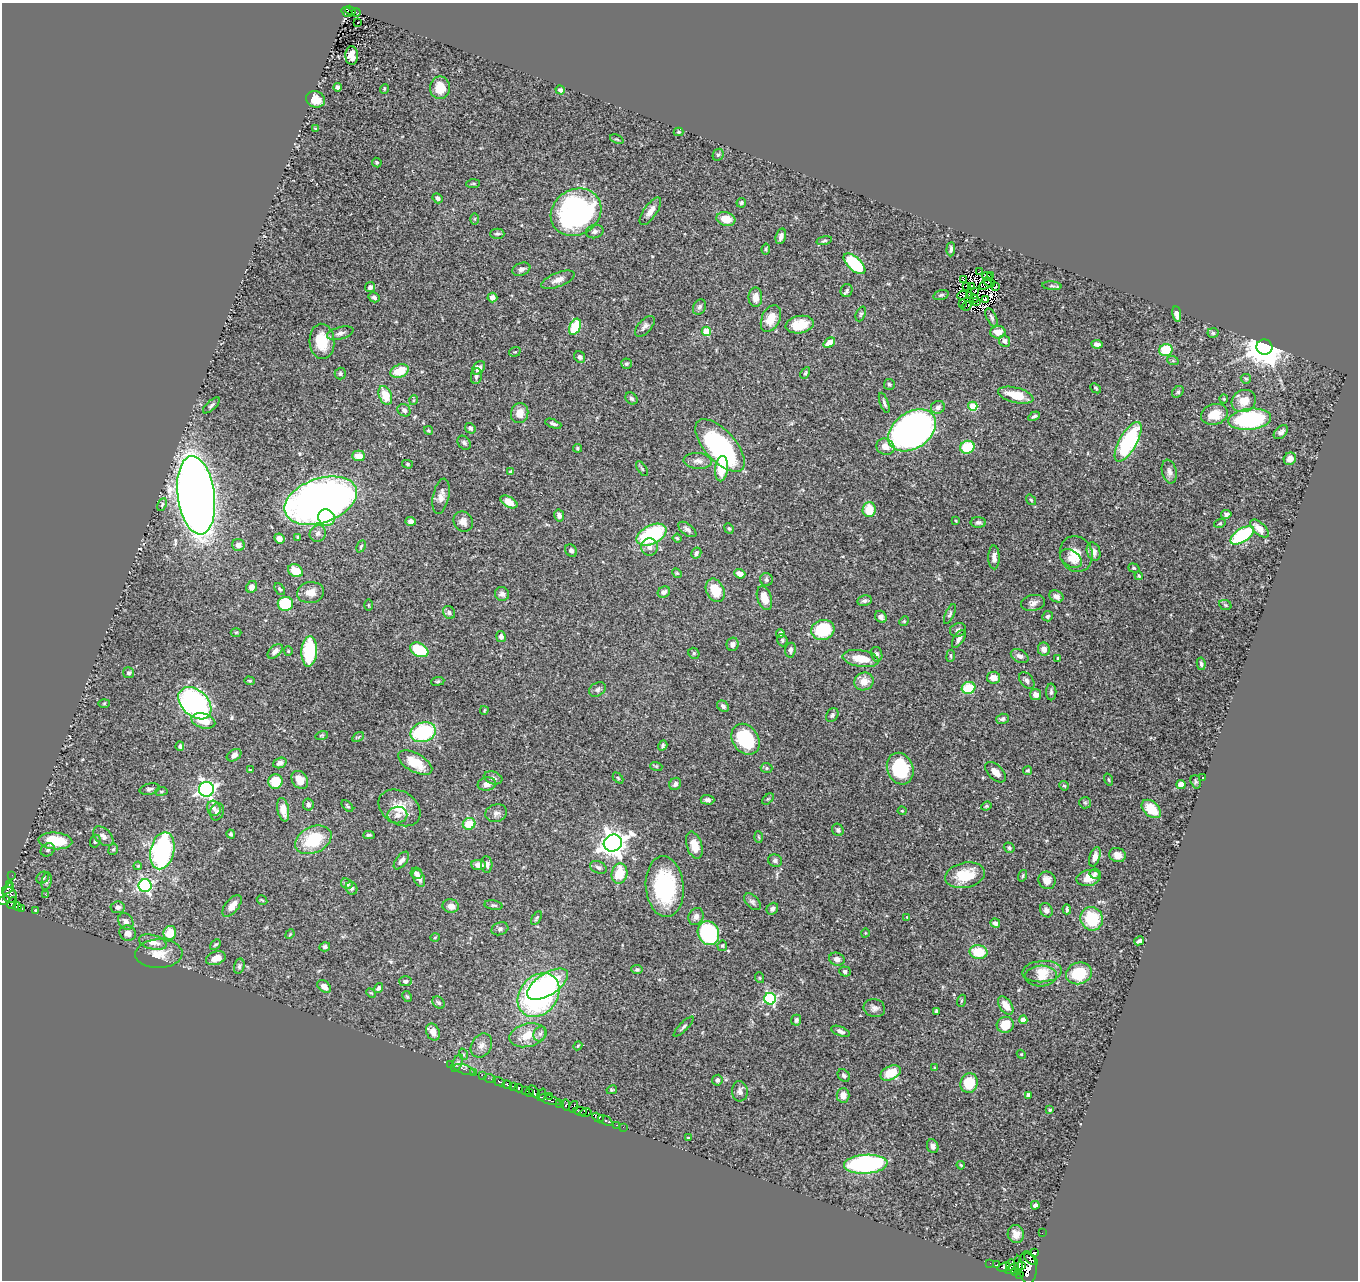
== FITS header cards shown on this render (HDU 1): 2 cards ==
NAXIS1  =                 1356
NAXIS2  =                 1278

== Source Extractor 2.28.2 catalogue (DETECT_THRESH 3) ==
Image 1356 x 1278 px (HDU 1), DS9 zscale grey, 1 PNG px = 1 image px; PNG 1360 x 1282 px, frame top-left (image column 1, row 1278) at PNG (2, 3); each listed source drawn as its Kron ellipse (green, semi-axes under 4 px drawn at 4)
Background 0.445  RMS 0.022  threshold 0.0655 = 3 sigma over >= 5 px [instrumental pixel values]
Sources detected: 428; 6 with non-positive FLUX_AUTO (blend fragments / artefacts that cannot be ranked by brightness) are neither listed nor drawn; the other 422 listed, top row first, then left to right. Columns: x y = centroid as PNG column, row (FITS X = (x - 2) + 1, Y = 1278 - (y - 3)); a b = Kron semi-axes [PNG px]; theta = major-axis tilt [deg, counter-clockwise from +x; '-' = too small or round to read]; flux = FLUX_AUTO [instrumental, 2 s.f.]
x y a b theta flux
350 10 5 2 - 4.3
347 12 6 4 -36 11
356 12 4 3 - 5.2
358 22 2 2 - 1.2
352 55 9 6 -87 13
338 87 4 4 - 5.8
440 88 11 10 - 22
384 89 5 3 - 1.3
560 90 5 4 - 3.4
315 99 9 8 - 15
315 129 3 2 - 1.3
679 132 5 4 - 1.8
617 139 7 3 -22 1.7
718 155 6 5 - 2.5
377 163 5 4 - 2.4
473 184 7 3 4 1.7
437 198 5 4 - 4.9
741 203 5 4 - 2.5
650 211 16 6 55 11
576 212 26 22 32 310
475 219 6 4 -90 1.4
726 219 9 6 -16 23
595 232 9 6 14 4.9
497 234 7 5 0 2.7
781 236 8 5 74 5.6
824 241 8 4 12 2.1
766 249 5 4 - 2.1
951 249 7 3 86 3.7
855 264 13 6 -43 94
521 269 9 6 20 6.1
980 272 4 2 - 2.1
990 275 3 3 - 1.2
987 276 5 3 - 3.2
963 279 3 2 - 0.65
558 280 17 7 22 11
989 282 6 2 -25 2.4
985 285 7 3 26 0.39
967 286 3 2 - 1.6
971 286 3 2 - 0.79
1052 286 9 3 -5 2.8
370 287 5 4 - 4.6
995 287 4 2 - 1.2
847 291 6 6 - 3.2
974 292 3 2 - 0.76
941 295 8 4 15 2.5
962 295 5 2 - 0.13
969 296 3 2 - 1.8
374 297 5 4 - 4.5
755 297 10 7 88 12
492 298 5 5 - 6.5
974 299 4 2 - 1.1
985 300 3 2 - 1.6
977 302 2 2 - 1
963 303 2 2 - 2.6
966 306 5 2 - 1.8
699 307 8 6 65 4
861 314 8 4 68 2.9
1177 314 8 4 -81 9.7
992 317 10 5 -63 3.6
771 318 14 9 65 23
800 325 14 8 11 33
645 326 12 6 48 6.2
575 327 8 5 67 66
706 331 4 4 - 56
998 332 7 6 - 15
340 333 14 6 15 6.4
1213 333 5 4 - 2.6
322 341 17 12 -86 36
1004 341 6 5 - 5.2
829 343 6 4 37 15
1097 344 5 4 - 6.3
1264 347 8 7 - 4000
1166 350 7 6 - 52
515 352 6 4 19 2.1
580 357 6 5 - 4.7
1173 361 6 4 -18 1.8
626 364 5 5 - 2.7
479 368 7 5 48 6.8
399 371 9 6 21 29
805 373 6 4 61 2
340 374 6 5 - 3
476 376 8 5 83 4
1246 379 5 5 - 1.8
889 384 5 5 - 3.2
1096 388 6 4 -42 2
1178 392 6 5 - 2.9
385 395 10 6 -68 29
1016 395 18 7 -14 31
631 399 7 5 -44 3.8
1224 399 4 4 - 1.6
414 400 5 3 - 1.4
1244 401 12 11 - 21
884 403 10 3 -69 3.4
211 405 10 4 42 3.6
973 406 5 4 - 52
938 407 7 6 - 6.8
404 410 7 6 - 5.1
520 413 10 8 74 14
1214 414 13 10 16 26
1034 416 6 4 31 2.8
1250 419 21 10 6 190
553 424 8 3 -21 3.2
470 428 5 5 - 3.5
428 430 4 4 - 2
912 430 26 18 34 680
1281 432 8 5 43 5.3
1128 442 22 8 60 160
464 443 8 5 -51 3.5
720 446 33 15 -47 240
885 447 9 8 - 13
967 447 7 6 - 53
578 448 4 4 - 2
359 456 6 5 - 16
1290 459 6 6 - 10
698 461 14 8 -4 8.4
407 464 5 4 - 2.1
642 469 8 3 -57 2.1
721 469 12 6 84 38
511 472 4 3 - 2.8
1169 472 12 7 -77 7.5
196 495 39 18 -82 2000
441 496 18 8 78 11
1031 500 5 3 - 1.8
321 501 38 22 19 1200
509 502 9 5 -29 15
162 504 7 4 64 2.3
869 509 7 6 - 32
1226 514 5 4 - 3.9
559 515 6 5 - 4.4
327 518 8 8 - 37
411 521 5 4 - 4.8
956 521 3 2 - 1.5
463 522 10 9 - 9.1
978 522 7 5 -1 4.1
1220 523 6 4 17 2
729 528 5 4 - 1.9
687 529 10 5 -37 4.8
1259 529 11 6 -43 15
318 533 8 8 - 5.5
651 535 16 9 26 140
1242 535 13 6 33 120
298 537 4 3 - 2.4
677 538 4 4 - 1.9
279 539 5 5 - 8.8
238 545 6 6 - 9.6
361 546 6 3 64 2
650 547 8 8 - 6.7
571 551 7 5 -57 4.2
1094 552 9 6 -72 8.6
696 553 6 5 - 4.1
1076 554 18 16 -68 26
994 557 12 5 -89 8.3
1071 559 12 8 -35 11
1134 568 6 4 -20 2
296 571 8 6 -31 31
677 573 5 4 - 1.8
740 574 6 4 -20 8.8
1139 576 4 4 - 2
766 580 6 6 - 3.7
252 587 6 5 - 8.7
280 589 6 4 -51 2.4
715 590 12 9 -65 32
664 592 6 5 - 5.7
310 593 13 10 10 14
502 594 7 6 - 5.4
1056 596 7 5 -26 8.2
764 598 12 7 -71 20
864 601 7 5 12 3.9
1033 603 12 8 12 7.2
285 604 7 7 - 81
368 605 5 3 - 1.6
1225 605 6 5 - 1.9
449 612 7 5 -54 4.1
950 614 10 4 66 3.1
1047 616 5 5 - 3.7
881 617 6 5 - 5.2
904 621 5 4 - 1.8
823 630 12 10 17 77
958 630 8 6 22 4.5
236 632 5 3 - 1.4
780 633 4 4 - 4.8
501 637 5 4 - 5
959 639 10 5 58 5.5
782 640 6 5 - 2.9
733 644 6 6 - 5.2
1044 649 6 6 - 9.2
419 650 9 6 -29 52
790 650 7 5 82 4.3
275 651 9 5 43 6.7
288 651 4 4 - 1.5
309 651 15 8 86 90
694 653 6 5 - 2.4
876 654 7 5 -75 4.4
951 656 6 3 83 1.6
1020 656 9 6 -29 6.7
861 658 18 8 -9 28
1058 658 4 3 - 1.9
1201 664 6 4 -80 2.7
129 673 5 5 - 2.8
993 678 6 6 - 13
249 681 5 4 - 2.1
438 681 7 4 6 2.1
864 681 10 8 25 16
1027 681 9 6 -51 5
968 688 7 6 - 49
597 689 9 6 32 4.5
1051 692 8 5 -90 3.8
1036 695 5 5 - 8.9
104 703 5 3 - 1.4
195 703 19 13 -44 340
723 706 6 5 - 4.6
484 710 4 3 - 1.5
832 715 7 5 59 3.7
1002 719 6 5 - 4
203 721 12 7 -16 24
423 732 13 9 17 130
322 735 6 4 18 1.8
358 737 6 4 34 1.9
746 739 16 12 -56 96
663 745 5 4 - 2.4
180 746 5 4 - 3
234 755 8 5 32 6.7
280 763 7 5 21 5.5
415 763 19 9 -29 36
656 766 6 4 -18 1.6
767 768 6 5 - 2.6
900 769 16 13 -68 100
250 770 4 4 - 1.5
1028 771 4 4 - 2.1
996 772 13 7 -44 11
493 778 9 6 -18 4.9
618 778 6 4 -46 1.6
1203 778 3 2 - 3
300 780 9 7 -57 17
1109 780 6 3 -71 1.5
275 781 7 7 - 36
1196 782 7 5 -74 2.4
487 784 9 6 11 8.7
675 784 6 5 - 5.2
1181 784 4 4 - 11
1064 786 5 4 - 1.9
150 789 10 5 13 3.7
206 789 7 7 - 520
161 791 6 3 7 1.7
768 799 7 4 44 2
708 800 7 5 -5 5.4
1085 803 6 5 - 2.4
308 805 6 5 - 3.4
347 806 7 4 -45 2.1
986 806 5 4 - 1.8
214 808 8 6 -64 5.1
400 808 22 16 -32 29
1151 809 11 7 -42 29
283 810 12 5 -79 14
902 811 4 4 - 1.5
217 812 9 6 75 5.3
496 813 11 8 18 6.4
397 815 10 8 9 8.6
469 824 6 6 - 29
838 830 6 5 - 3
231 834 4 4 - 2.2
369 835 6 4 3 2.6
103 836 12 7 -44 7
759 837 6 3 -87 1.7
313 840 19 13 25 65
55 841 17 8 -4 50
95 841 6 5 - 3.2
613 843 9 8 - 1400
694 845 14 7 -73 20
1009 848 5 5 - 3.3
113 849 6 4 65 2.6
48 850 7 6 - 3.4
162 851 19 12 76 290
1117 855 8 7 - 10
1095 857 10 5 72 8.5
401 860 10 5 52 6
775 861 7 6 - 3.8
487 864 8 5 -87 4.9
478 865 7 5 -6 11
138 866 4 3 - 1.7
598 867 9 6 -23 3.9
416 873 6 5 - 5
619 874 10 7 77 37
1095 874 5 5 - 3.8
12 875 2 2 - 2.7
965 875 20 12 11 46
1023 876 6 3 71 1.9
43 878 7 5 36 3.8
419 878 9 5 -66 7.7
1088 878 12 8 10 17
1047 880 9 8 - 14
47 881 9 5 77 3.8
9 884 3 2 - 6.4
347 884 6 5 - 6.3
145 886 6 6 - 270
665 887 30 19 -85 140
351 888 6 5 - 3.4
8 889 7 3 40 13
10 895 8 7 - 90
46 895 2 2 - 1.6
4 900 6 4 18 68
262 900 5 2 - 1.2
752 902 10 6 -45 4.3
12 903 6 3 67 27
494 905 9 4 -9 3.1
232 906 13 6 51 12
451 906 8 6 -8 10
17 907 4 3 - 27
118 907 7 6 - 5.7
22 909 3 2 - 1.7
772 909 6 5 - 5.1
1067 909 5 3 - 2.9
1046 910 7 6 - 5.9
35 911 3 3 - 1.9
696 916 9 7 62 6.2
907 917 4 3 - 1
536 918 7 4 58 2.4
1092 919 12 11 - 56
126 922 9 7 -56 8.1
995 923 5 4 - 5.4
500 929 8 6 18 3.7
128 933 8 7 - 9.9
170 933 7 6 - 28
708 933 12 10 -62 160
865 933 4 3 - 1.2
290 934 5 4 - 1.5
435 937 5 3 - 1.4
1139 941 5 3 - 3.3
153 942 14 7 -15 16
215 944 6 4 43 2.3
722 946 5 4 - 2
325 947 5 4 - 3.4
979 952 9 7 -9 35
159 954 24 14 2 24
216 958 10 6 18 14
837 959 8 6 -17 7.6
239 966 8 5 76 3
637 970 6 4 -9 2.6
845 971 6 5 - 3.6
1042 972 20 10 4 21
1079 973 13 11 15 52
1041 976 16 10 3 16
760 978 5 3 - 1.2
406 981 6 5 - 3.5
548 984 23 11 33 74
324 987 8 5 -38 9
378 988 5 4 - 3.2
371 993 5 3 - 1.5
539 995 24 19 50 360
407 996 6 4 -62 2.1
770 999 6 6 - 170
961 1001 6 4 71 1.3
439 1003 7 5 -43 3.7
1006 1006 10 6 -54 16
874 1008 11 9 -15 6.7
936 1011 3 3 - 4.2
796 1020 5 5 - 4.2
1023 1020 4 4 - 11
1005 1025 8 8 - 28
684 1027 13 4 45 3.4
840 1031 10 4 -21 5
433 1032 9 6 -64 13
540 1034 8 6 61 4
527 1035 18 11 14 30
481 1046 13 10 58 11
578 1046 4 4 - 1.5
463 1054 6 3 -72 1.8
1021 1054 4 3 - 1.3
457 1063 9 5 66 3.6
450 1064 2 2 - 7.9
935 1068 3 3 - 1.4
464 1069 11 4 -19 3.9
474 1073 3 2 - 3.7
891 1073 11 6 25 33
483 1076 3 2 - 4.2
844 1076 7 5 -48 3.4
490 1079 6 2 -19 5.5
717 1080 5 5 - 4
499 1082 6 3 -26 48
969 1083 10 8 74 44
507 1085 5 3 - 150
514 1087 3 3 - 80
519 1088 4 4 - 130
612 1090 5 4 - 1.7
526 1091 4 3 - 61
740 1091 10 8 -87 6.9
534 1092 7 4 -51 89
529 1093 3 3 - 45
542 1095 6 2 71 15
843 1095 7 6 - 9.3
1029 1095 4 4 - 5
549 1096 2 2 - 4.9
549 1100 11 4 -16 68
559 1104 3 3 - 38
566 1105 5 3 - 57
573 1107 6 3 72 43
1050 1110 3 3 - 1.9
580 1111 7 4 -10 26
586 1113 6 3 13 54
598 1118 6 4 -29 66
605 1120 8 3 -28 33
616 1125 3 2 - 11
623 1127 2 2 - 2.3
688 1138 3 3 - 1.3
933 1146 7 5 -66 6.2
866 1164 22 9 4 210
961 1165 4 3 - 1.4
1035 1205 4 3 - 4.6
1042 1233 2 2 - 1.9
1016 1234 9 8 - 11
1035 1253 4 3 - 13
1031 1259 8 3 -35 62
990 1263 2 2 - 1.7
996 1265 4 3 - 31
1011 1265 6 3 70 35
1018 1265 9 4 -87 78
1022 1265 4 2 - 48
1004 1267 6 4 21 64
1027 1267 16 9 -85 580
1012 1269 7 4 30 46
1016 1271 4 3 - 45
1020 1274 3 2 - 36
At the frame edge (FLAGS 8, measured only in part): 1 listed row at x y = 4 900
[6 non-positive-flux detections neither listed nor drawn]